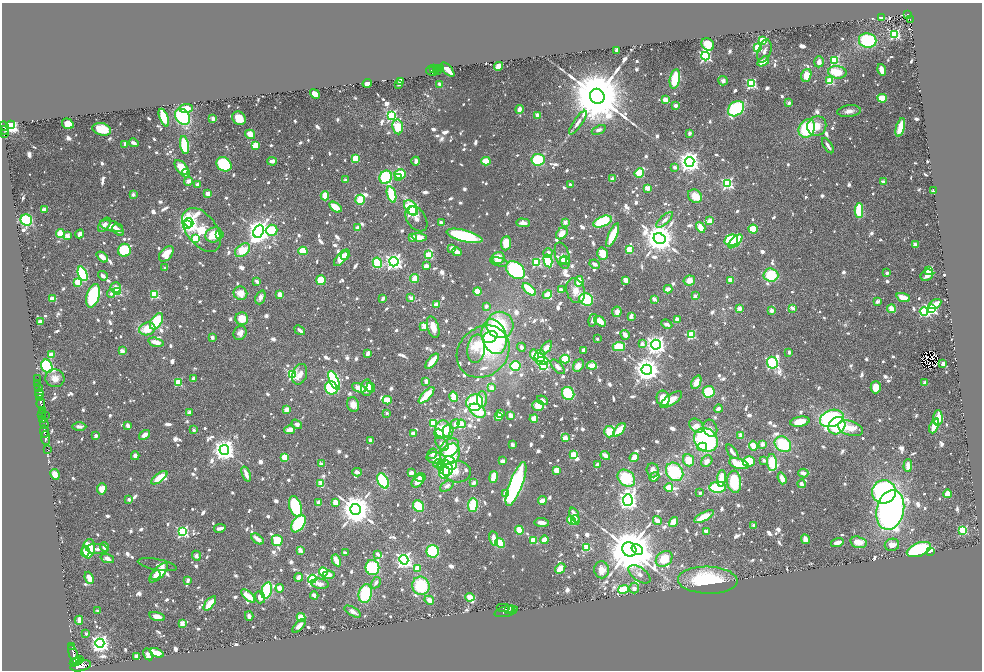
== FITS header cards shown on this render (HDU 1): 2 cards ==
NAXIS1  =                 1960
NAXIS2  =                 1336

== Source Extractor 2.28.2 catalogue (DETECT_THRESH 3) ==
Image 1960 x 1336 px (HDU 1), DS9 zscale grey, zoomed out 1/2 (1 PNG px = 2 x 2 image px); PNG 984 x 672 px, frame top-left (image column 1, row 1335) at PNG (2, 3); each listed source drawn as its Kron ellipse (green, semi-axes under 4 px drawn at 4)
Background 0.557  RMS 0.013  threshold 0.0399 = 3 sigma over >= 5 px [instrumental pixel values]
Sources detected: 1538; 43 cannot appear on this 1/2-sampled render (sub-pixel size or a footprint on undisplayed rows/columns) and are neither listed nor drawn; of the other 1495, the 500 brightest by FLUX_AUTO listed and drawn (995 fainter detections omitted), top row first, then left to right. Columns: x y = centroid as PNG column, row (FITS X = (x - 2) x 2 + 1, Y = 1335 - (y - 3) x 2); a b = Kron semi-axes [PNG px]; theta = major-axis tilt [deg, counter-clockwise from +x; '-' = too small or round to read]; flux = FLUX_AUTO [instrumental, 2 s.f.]
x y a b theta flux
908 15 4 2 - 100
882 17 3 3 - 36
910 20 3 2 - 97
894 34 4 3 - 290
763 41 3 3 - 130
868 41 9 7 -11 210
708 44 7 5 -42 75
757 48 3 3 - 240
617 50 3 3 - 16
764 51 12 6 72 19
705 56 4 4 - 490
835 60 4 3 - 170
763 61 6 3 31 59
819 62 5 4 - 17
498 66 5 3 - 42
440 68 3 3 - 99
434 69 3 2 - 280
436 69 3 1 - 81
438 69 3 1 - 86
448 70 9 3 -48 61
882 70 6 3 -75 32
431 71 6 3 -31 480
437 71 2 1 - 68
837 72 9 6 -9 87
806 75 6 5 - 53
675 79 9 5 79 120
400 81 3 3 - 17
723 81 5 4 - 17
830 81 3 3 - 170
367 83 5 3 - 31
399 84 3 2 - 15
751 84 4 3 - 330
440 85 3 3 - 21
315 94 5 4 - 42
597 96 8 7 - 38000
882 98 5 4 - 81
665 100 4 3 - 38
789 103 2 2 - 38
676 105 3 3 - 19
186 108 7 4 3 67
519 109 4 3 - 23
736 109 9 6 42 300
849 111 12 6 7 19
392 116 4 4 - 330
538 116 3 3 - 37
182 117 9 6 -50 310
164 118 9 4 -68 100
213 118 3 3 - 18
239 118 7 6 - 53
578 123 14 4 55 16
68 124 6 5 - 57
11 125 4 3 - 7900
4 126 5 3 - 470
817 126 10 9 - 43
398 127 7 5 -82 110
900 127 10 4 75 75
807 128 9 7 60 230
102 129 9 6 -13 71
4 130 4 2 - 160
599 130 7 4 24 14
689 133 3 2 - 16
4 134 3 3 - 160
250 134 5 4 - 41
134 143 5 3 - 18
125 144 3 2 - 16
184 145 9 4 -81 140
256 145 4 4 - 34
828 146 8 3 -57 17
355 158 3 3 - 120
538 160 6 6 - 140
272 161 5 3 - 15
416 161 4 2 - 26
486 161 4 3 - 73
690 162 5 5 - 2600
224 164 8 6 -39 190
181 167 9 5 -50 72
675 167 3 3 - 18
186 173 4 3 - 15
639 173 5 4 - 97
400 174 6 4 -4 82
386 177 7 6 - 230
398 178 4 3 - 25
613 179 3 3 - 25
345 180 2 2 - 21
188 181 4 4 - 19
883 182 2 2 - 29
197 184 2 2 - 15
570 184 2 2 - 18
727 184 4 4 - 400
647 188 4 4 - 26
933 191 2 2 - 33
133 194 2 2 - 31
208 194 4 3 - 28
391 194 8 4 -72 140
325 196 4 3 - 50
695 196 7 6 - 46
360 200 5 4 - 72
335 207 7 3 -36 73
411 208 9 5 -51 190
45 210 3 2 - 38
412 211 4 3 - 480
859 211 7 4 -89 130
416 219 14 9 -55 29
26 220 6 5 - 190
665 220 10 4 43 15
710 221 3 3 - 40
565 222 2 2 - 50
603 222 9 5 22 170
189 223 5 4 - 1300
441 223 4 3 - 20
523 223 7 4 -1 25
104 225 8 4 51 19
187 225 3 3 - 580
111 226 12 5 -14 31
701 227 5 3 - 49
357 228 4 3 - 19
753 229 4 4 - 53
118 230 7 4 -41 16
202 230 25 15 -53 200
272 230 6 5 - 120
259 231 7 5 66 3100
60 233 4 3 - 79
562 233 6 5 - 37
80 234 5 3 - 24
214 235 8 7 - 99
220 235 2 2 - 16
613 235 13 3 67 140
67 236 3 3 - 52
464 236 18 5 -14 310
419 237 7 4 -7 43
413 238 4 3 - 40
659 238 6 5 - 6300
195 239 4 3 - 230
731 240 7 5 13 130
735 241 9 4 44 230
506 243 7 5 84 64
915 244 4 3 - 15
452 248 3 3 - 21
124 250 6 6 - 180
243 250 8 5 39 76
629 250 3 3 - 130
303 251 5 4 - 65
457 252 5 3 - 28
548 253 5 4 - 14
166 254 9 5 49 62
603 254 6 5 - 67
429 255 4 3 - 170
562 255 13 7 -73 37
345 256 4 3 - 20
102 257 6 3 -42 27
342 258 10 5 48 66
498 258 6 6 - 47
563 260 3 2 - 22
565 260 5 3 - 34
548 261 6 4 -77 190
394 262 5 4 - 1300
499 262 9 4 -12 18
377 263 5 4 - 140
536 263 3 3 - 220
595 264 5 3 - 15
426 266 3 3 - 29
165 268 2 2 - 13
515 270 11 7 -40 440
929 271 3 3 - 170
887 273 3 3 - 15
83 274 7 4 -67 290
771 275 7 6 - 120
927 275 7 5 35 17
103 276 5 3 - 16
414 279 5 3 - 58
321 280 5 4 - 74
626 280 4 3 - 36
689 280 6 5 - 32
730 280 4 3 - 27
257 281 3 2 - 16
579 281 5 4 - 62
78 282 3 3 - 120
115 288 5 5 - 21
529 289 8 4 -41 110
668 289 4 3 - 29
561 290 4 3 - 17
478 291 4 4 - 46
576 291 13 9 -72 35
117 292 3 3 - 180
111 293 4 4 - 18
240 293 7 6 - 39
280 294 4 4 - 21
155 295 3 3 - 190
547 295 5 3 - 63
93 296 12 6 72 300
695 296 2 2 - 36
260 297 7 4 68 14
903 297 7 3 -20 47
53 298 4 3 - 50
383 298 3 2 - 16
411 298 2 2 - 52
586 299 7 6 - 190
654 299 2 2 - 46
877 302 3 2 - 26
437 304 4 3 - 32
935 304 7 3 31 55
486 306 3 2 - 19
739 308 2 2 - 52
793 308 2 2 - 46
891 309 4 3 - 46
931 309 4 3 - 420
771 311 4 3 - 16
924 311 4 4 - 300
617 312 5 4 - 19
631 316 4 3 - 16
242 319 6 6 - 54
593 320 6 3 74 14
677 320 4 3 - 27
157 321 9 5 57 130
600 321 6 4 -37 41
40 322 4 3 - 19
667 324 6 4 -26 14
500 325 13 13 - 210
424 326 3 3 - 70
433 327 11 5 -72 41
147 329 8 6 17 68
300 330 6 3 -37 15
240 333 7 6 - 17
625 335 5 3 - 20
691 335 4 3 - 190
212 337 3 3 - 13
490 337 8 5 27 130
494 337 18 12 -75 490
597 339 2 2 - 16
156 342 8 4 -14 36
642 344 2 2 - 43
656 345 5 5 - 1900
521 347 4 3 - 13
619 347 6 4 2 77
546 348 8 3 53 39
476 349 14 9 82 84
584 350 4 3 - 15
122 351 2 2 - 62
483 352 28 24 43 180
789 352 3 2 - 15
367 353 3 2 - 22
51 355 4 4 - 23
534 355 5 4 - 75
540 356 6 5 - 120
565 359 5 4 - 74
432 361 9 3 50 59
542 361 6 3 4 94
772 363 6 5 - 580
943 364 3 3 - 20
47 366 7 5 -65 330
515 366 5 5 - 120
543 366 4 3 - 200
578 366 6 5 - 28
592 366 5 3 - 61
558 367 9 4 -45 20
647 370 5 5 - 3500
300 374 11 7 70 30
293 375 4 3 - 300
55 378 9 9 - 25
193 378 4 3 - 18
37 379 2 1 - 35
334 380 10 4 -65 400
426 381 4 3 - 14
696 382 7 4 66 31
178 383 3 3 - 130
925 383 4 3 - 16
38 384 2 2 - 110
38 387 3 2 - 170
876 387 6 5 - 55
331 388 7 6 - 290
359 388 7 3 -25 53
367 388 8 5 87 33
371 388 5 3 - 19
491 388 3 3 - 22
709 392 6 6 - 110
39 393 5 2 - 740
568 393 7 6 - 130
427 395 10 3 47 71
40 397 2 2 - 280
454 397 5 3 - 71
663 398 8 6 -76 65
482 399 8 5 -90 20
387 400 4 4 - 62
543 400 6 4 -35 15
671 400 12 5 34 40
475 403 9 8 - 200
41 404 6 2 -81 1100
353 405 7 6 - 31
538 406 6 5 - 56
718 409 4 3 - 13
42 410 4 3 - 740
286 410 4 4 - 27
477 411 9 6 -35 80
189 412 3 2 - 38
387 413 2 2 - 25
500 413 3 3 - 16
42 414 3 2 - 300
510 415 3 3 - 27
45 416 3 2 - 92
498 417 3 3 - 34
832 418 12 8 17 570
938 418 7 5 88 69
43 419 3 2 - 440
534 419 4 4 - 37
800 422 9 5 11 50
434 423 4 3 - 180
44 424 5 3 - 420
297 424 6 4 -37 16
455 424 5 4 - 17
461 424 4 3 - 53
79 426 7 3 0 16
128 426 4 3 - 21
696 426 8 6 -45 21
837 426 9 8 - 340
934 426 8 3 68 70
710 428 9 6 -69 16
850 428 13 7 -17 67
443 429 9 8 - 64
194 430 2 2 - 23
289 430 5 4 - 30
619 430 8 4 50 67
44 431 6 2 -82 770
448 431 7 5 78 43
609 432 6 5 - 94
413 434 4 3 - 16
439 434 5 4 - 54
144 435 6 3 36 27
96 436 3 3 - 16
741 436 3 3 - 51
46 438 7 3 -84 1000
565 438 4 3 - 27
370 440 3 3 - 20
706 440 13 11 -47 490
442 443 8 5 -51 31
762 444 3 3 - 22
783 444 9 7 -35 150
512 445 3 3 - 17
753 446 5 3 - 38
702 447 5 4 - 24
449 448 10 8 41 44
47 450 3 1 - 22
224 450 5 5 - 2500
732 452 8 3 -52 16
432 454 5 4 - 14
450 454 11 9 53 130
573 455 3 3 - 150
605 455 5 3 - 35
135 456 4 4 - 14
285 457 4 4 - 50
634 457 5 3 - 50
436 458 10 5 -10 45
688 460 6 5 - 61
764 460 2 2 - 20
503 461 4 3 - 22
707 461 6 5 - 20
749 461 6 5 - 97
772 462 8 5 -85 140
450 463 7 6 - 110
321 464 2 2 - 28
438 464 4 3 - 41
739 464 10 5 -17 90
440 465 3 3 - 34
597 465 3 3 - 21
908 466 6 3 89 32
446 468 8 6 -58 220
556 470 4 3 - 37
653 470 7 6 - 22
357 472 5 3 - 17
444 472 6 5 - 63
457 472 14 10 -3 34
675 472 10 8 -54 190
411 473 3 3 - 22
803 473 5 3 - 26
55 474 5 4 - 29
246 474 8 3 -71 26
420 477 5 3 - 22
493 477 6 3 78 66
654 477 5 3 - 21
159 478 9 4 37 62
626 478 10 7 -43 150
721 478 8 4 82 56
782 478 6 3 -70 25
383 481 8 5 -62 200
418 481 7 5 43 30
734 482 11 7 -85 140
321 483 4 3 - 81
474 483 4 3 - 16
516 484 23 6 69 630
802 484 4 4 - 14
447 486 7 4 35 17
718 487 8 5 3 170
669 488 4 4 - 48
102 489 5 4 - 40
884 492 12 11 - 1000
506 493 4 3 - 25
700 493 2 2 - 22
947 494 4 3 - 54
129 499 2 2 - 26
628 500 5 5 - 1900
542 501 4 3 - 40
335 502 3 3 - 35
319 503 3 3 - 34
473 505 7 4 88 100
295 506 10 6 -72 250
418 506 6 5 - 93
356 509 6 5 - 6300
890 510 20 13 77 1200
574 515 8 4 -69 40
704 517 11 4 29 65
571 520 5 4 - 71
575 520 5 3 - 20
657 521 5 3 - 34
542 522 7 3 -5 30
673 522 5 3 - 75
298 524 9 6 54 260
753 525 2 2 - 32
220 528 6 3 10 22
519 530 4 4 - 74
963 530 3 3 - 220
706 531 3 3 - 28
182 532 4 4 - 400
257 539 7 3 -39 29
494 539 7 3 -80 57
805 539 5 3 - 26
277 540 6 5 - 100
534 540 3 3 - 110
544 540 4 3 - 43
837 542 6 3 17 24
859 542 8 5 -15 41
500 543 5 4 - 74
892 545 7 6 - 36
104 547 5 4 - 18
587 547 4 3 - 83
89 549 10 6 81 140
97 549 11 5 -2 16
629 549 7 6 - 20000
919 549 12 6 20 340
300 550 3 2 - 53
637 550 6 5 - 1700
85 551 5 3 - 29
433 551 6 6 - 210
931 551 2 2 - 89
345 553 3 2 - 20
378 554 4 3 - 14
196 556 5 4 - 13
107 559 7 4 -21 22
664 559 9 7 39 75
336 560 6 3 -61 42
404 560 4 4 - 1300
157 565 20 5 -11 14
372 567 7 7 - 340
417 568 4 3 - 44
560 568 6 4 48 43
601 570 8 7 - 36
323 572 5 4 - 82
159 573 12 5 46 71
640 574 13 6 -36 21
156 575 5 4 - 20
328 575 6 4 5 30
299 577 4 3 - 28
89 578 6 3 -68 40
312 579 4 4 - 360
188 580 4 3 - 13
708 580 30 13 -2 280
376 583 6 3 60 13
320 584 9 5 -8 21
421 586 9 8 - 150
280 588 4 4 - 23
634 588 5 5 - 16
623 589 5 4 - 130
267 590 8 5 77 210
365 594 9 6 77 170
314 595 4 3 - 17
248 596 9 4 -43 55
260 597 6 5 - 19
470 597 5 4 - 41
429 600 5 4 - 23
210 603 8 3 51 83
503 608 7 2 0 300
509 609 2 2 - 470
512 610 3 2 - 420
97 611 2 2 - 25
506 611 12 5 14 2700
353 612 9 4 -29 21
157 616 8 4 -15 22
249 616 5 3 - 16
301 617 4 4 - 50
79 620 4 3 - 31
182 623 3 3 - 72
299 626 8 4 47 25
86 634 2 2 - 13
100 643 4 4 - 1500
72 647 2 1 - 71
157 653 7 3 -22 66
148 654 6 4 -58 18
74 655 10 3 -71 2300
137 657 3 3 - 27
80 659 3 2 - 360
76 662 6 4 31 1600
81 666 10 5 12 3300
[995 fainter detections neither listed nor drawn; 43 sub-pixel or undisplayed-footprint detections neither listed nor drawn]